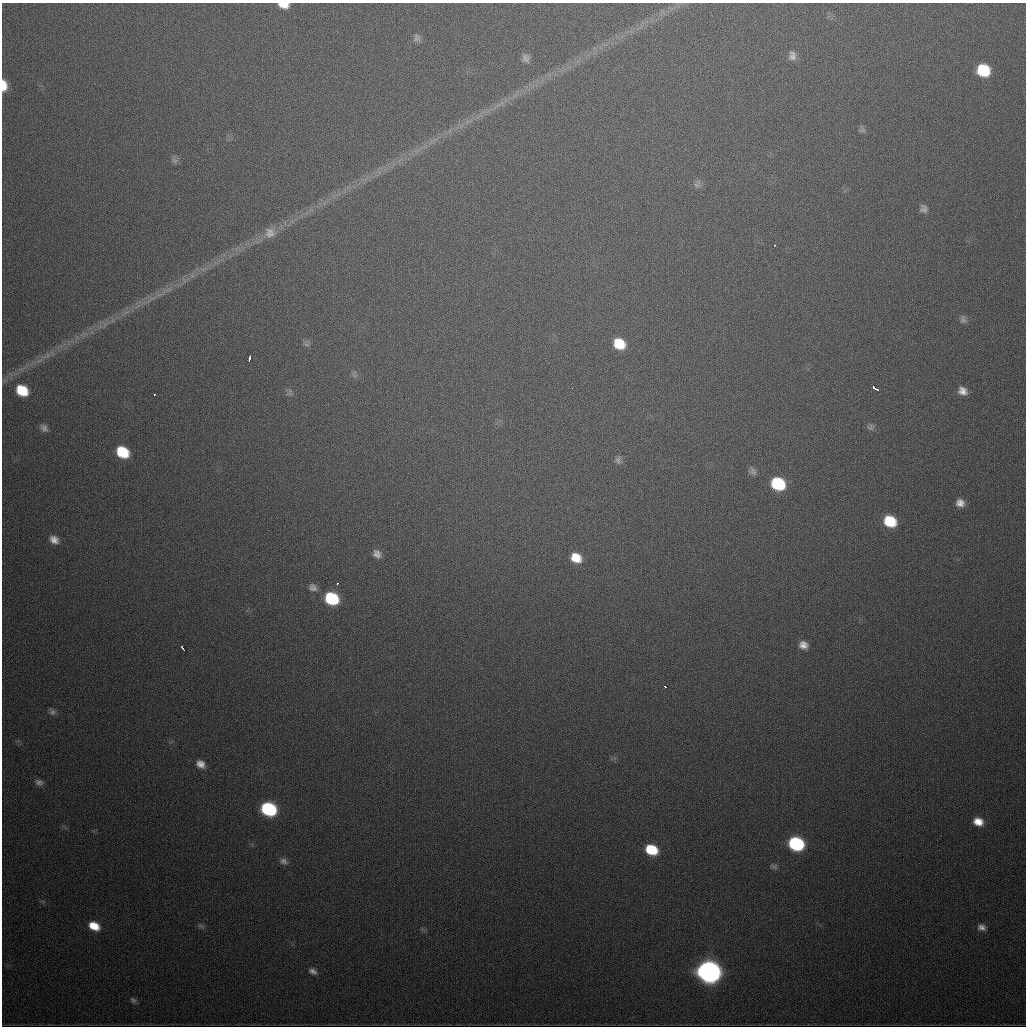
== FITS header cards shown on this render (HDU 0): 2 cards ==
NAXIS1  =                 1024
NAXIS2  =                 1024

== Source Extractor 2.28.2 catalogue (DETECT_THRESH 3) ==
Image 1024 x 1024 px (HDU 0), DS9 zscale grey, 1 PNG px = 1 image px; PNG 1028 x 1028 px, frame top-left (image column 1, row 1024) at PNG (2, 3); no overlay
Background 481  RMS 17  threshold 50.1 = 3 sigma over >= 5 px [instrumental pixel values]
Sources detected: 54; all 54 listed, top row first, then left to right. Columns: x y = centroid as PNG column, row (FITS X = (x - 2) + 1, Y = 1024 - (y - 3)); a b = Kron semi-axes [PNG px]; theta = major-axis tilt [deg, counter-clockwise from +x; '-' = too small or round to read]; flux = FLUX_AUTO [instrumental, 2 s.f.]
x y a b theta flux
284 5 9 5 -9 13000
417 38 10 9 - 4200
792 56 11 9 90 6300
526 58 11 9 -69 5300
983 70 10 10 - 57000
4 85 11 6 -87 17000
863 130 9 5 6 2800
174 161 9 7 -36 3500
696 185 12 5 -24 3300
923 209 9 8 - 4700
270 233 16 15 - 13000
774 245 3 2 - 1700
963 319 11 7 -88 4100
306 344 10 6 -39 3300
619 344 11 10 - 31000
250 358 6 3 75 4700
572 388 2 2 - 490
875 388 7 3 -32 16000
22 390 11 9 -37 36000
962 391 10 8 -32 8700
289 393 12 7 53 3600
154 395 3 2 - 2100
44 428 10 7 -47 4900
871 428 12 6 -16 3400
122 452 11 9 -35 46000
618 460 12 7 -89 4500
753 471 10 8 -56 4200
778 484 11 9 -29 77000
960 503 9 9 - 8800
890 521 11 9 -28 43000
54 540 11 8 -33 8400
377 554 10 9 - 6800
576 558 11 9 -27 22000
337 583 3 3 - 2600
313 587 11 9 -38 5800
332 598 11 9 -31 73000
803 645 8 7 - 8100
182 648 5 2 - 3400
665 687 3 3 - 2800
52 712 9 7 -45 3700
201 764 11 8 -36 8200
39 782 11 7 -22 4800
268 809 11 9 -26 130000
978 822 11 8 -20 14000
796 844 11 9 -22 130000
651 850 11 8 -24 42000
283 861 10 8 -29 4500
774 866 10 6 -26 3400
94 926 11 7 -27 21000
201 926 11 4 -18 2700
982 927 10 7 -15 5800
313 971 10 7 -26 4800
709 972 12 10 -20 950000
133 1000 9 6 -26 3100
At the frame edge (FLAGS 8, measured only in part): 2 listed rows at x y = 284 5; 4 85